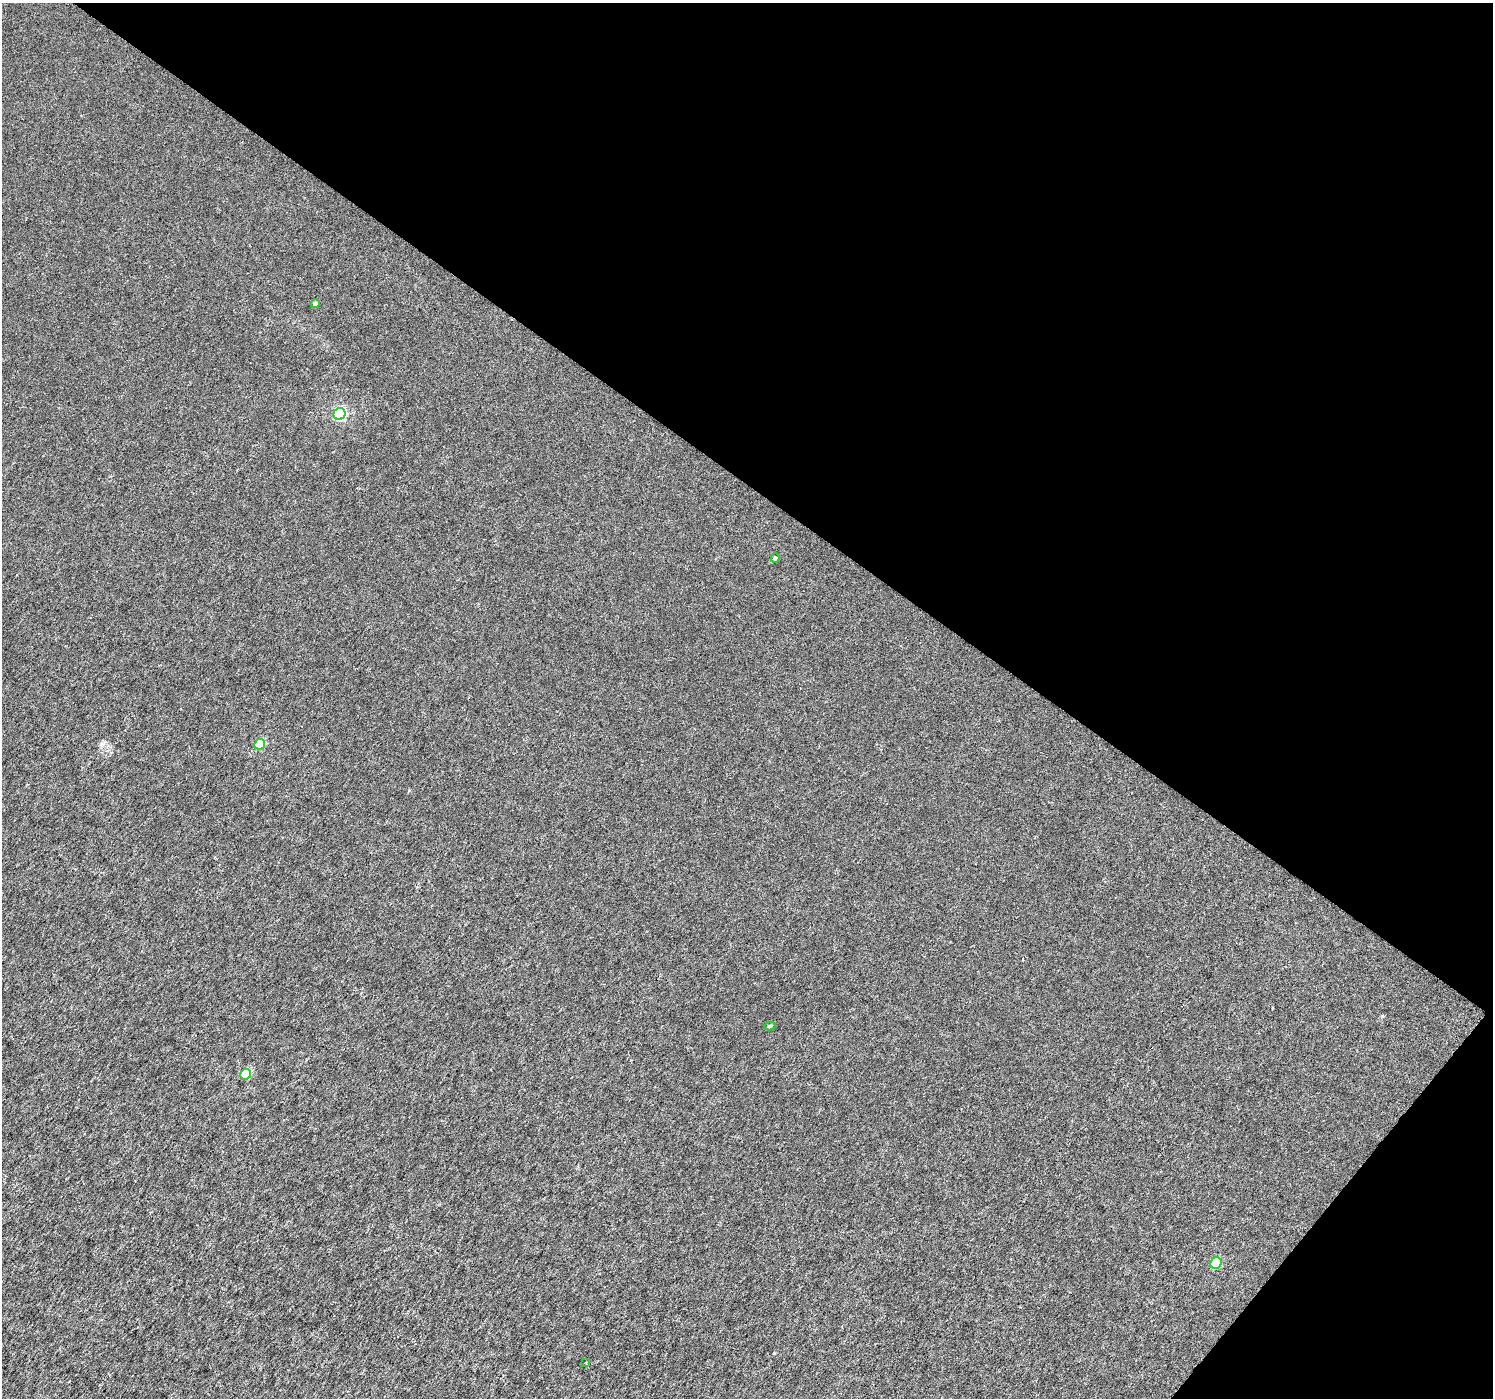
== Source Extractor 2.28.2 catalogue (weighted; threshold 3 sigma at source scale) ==
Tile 8 of 4 x 4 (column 4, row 2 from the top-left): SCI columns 4479-5969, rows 3039-4434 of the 5969 x 6009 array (HDU 1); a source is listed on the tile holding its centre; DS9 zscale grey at full resolution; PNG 1495 x 1400 px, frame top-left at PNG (2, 3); each listed source drawn as its Kron ellipse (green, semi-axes under 4 px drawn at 4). Shown black and unused: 38% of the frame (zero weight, under 3 of 6 exposures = <1% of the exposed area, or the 3 px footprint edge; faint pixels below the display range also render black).
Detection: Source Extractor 2.28.2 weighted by HDU 2 'WHT'; one run over the whole footprint, this tile lists its part. Background 2.44e-04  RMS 0.0019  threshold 0.00763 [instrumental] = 3 sigma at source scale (4.09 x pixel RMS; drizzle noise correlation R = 1.36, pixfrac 0.8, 0.0396/0.0396 arcsec/px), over >= 5 px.
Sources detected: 9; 1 cosmic-ray / hot-pixel residue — neither listed nor drawn; the other 8 listed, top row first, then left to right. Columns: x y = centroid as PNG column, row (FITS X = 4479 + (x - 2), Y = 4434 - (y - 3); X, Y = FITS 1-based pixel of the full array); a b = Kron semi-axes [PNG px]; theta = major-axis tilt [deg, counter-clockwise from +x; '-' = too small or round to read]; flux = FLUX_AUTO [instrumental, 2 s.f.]
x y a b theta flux
315 303 5 4 - 0.49
339 414 6 5 - 19
775 558 4 4 - 0.29
260 744 5 5 - 7.1
770 1026 6 4 10 0.33
246 1074 5 5 - 6.8
1216 1263 6 5 - 7
586 1363 3 2 - 0.13